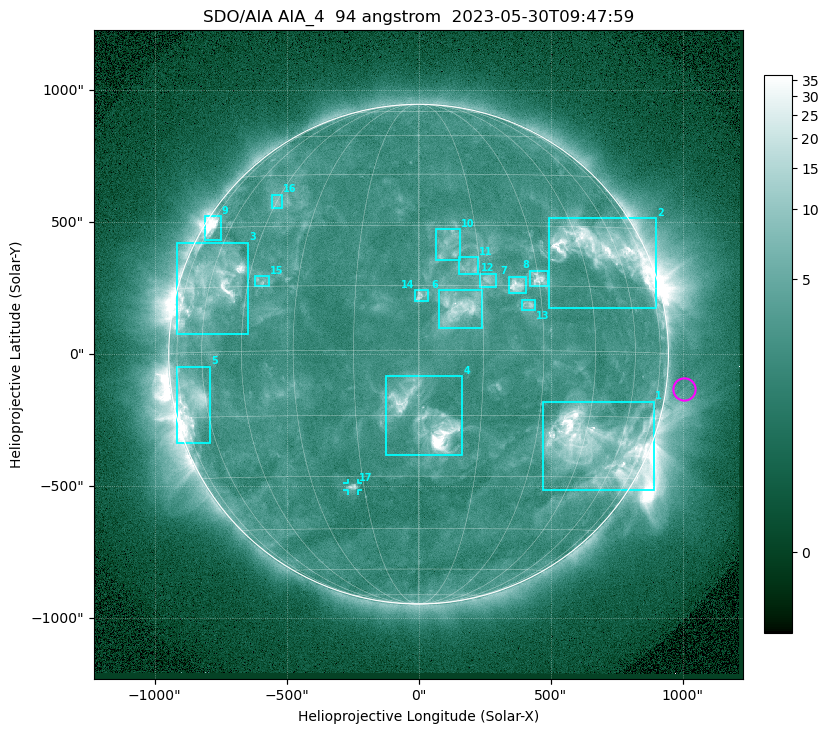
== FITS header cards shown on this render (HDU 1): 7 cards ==
TELESCOP= 'SDO/AIA '           / For AIA: SDO/AIA
INSTRUME= 'AIA_4   '           / For AIA: AIA_ATA1, AIA_ATA2, AIA_ATA3 or AIA_AT
WAVELNTH=                   94 / [angstrom] Wavelength
WAVEUNIT= 'angstrom'           / Wavelength unit: angstrom
DATE-OBS= '2023-05-30T09:47:59.122' / [ISO] Date when observation started; ISO 8
CTYPE1  = 'HPLN-TAN'           / CTYPE1: HPLN
CTYPE2  = 'HPLT-TAN'           / CTYPE2: HPLT

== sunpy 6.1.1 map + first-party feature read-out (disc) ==
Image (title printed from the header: SDO/AIA AIA_4  94 angstrom  2023-05-30T09:47:59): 1024 x 1024 px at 2.4 arcsec/px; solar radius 947 arcsec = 394 px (full disc in frame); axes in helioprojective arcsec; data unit not stated in the header (colour bar unlabelled)
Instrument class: DISC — disc imager (sunpy class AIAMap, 94 A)
Bright regions (active regions / flare kernels): reference = the median radial profile (limb darkening/brightening removed); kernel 9 px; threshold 5 sigma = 3.87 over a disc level ~2.55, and >= 1.15x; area >= 12 px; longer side >= 9 px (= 22 arcsec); searched inside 0.97 R_sun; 17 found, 17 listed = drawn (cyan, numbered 1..; 1 of them under ~33 arcsec drawn as corner ticks so the feature stays visible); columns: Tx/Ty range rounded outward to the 5 arcsec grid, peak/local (2 s.f.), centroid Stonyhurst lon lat
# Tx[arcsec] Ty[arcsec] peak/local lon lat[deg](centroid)
1 470..895 -515..-180 20 +49 -22
2 495..900 175..515 20 +53 +24
3 -915..-645 75..425 11 -59 +15
4 -125..165 -385..-85 24 +2 -16
5 -920..-790 -335..-45 7.5 -67 -11
6 80..240 95..245 6.4 +9 +10
7 340..410 230..295 7.9 +24 +15
8 420..495 255..320 7.7 +30 +17
9 -810..-745 430..525 14 -70 +30
10 65..155 355..475 3.8 +8 +25
11 150..225 305..370 3.7 +13 +19
12 230..295 255..305 4.6 +17 +16
13 390..445 165..205 4.6 +26 +10
14 -15..35 200..245 4.4 +1 +13
15 -625..-565 255..295 3.6 -41 +16
16 -555..-515 555..605 3.3 -45 +37
17 -270..-230 -515..-490 4.8 -18 -33
Off-limb structures (1.02-1.3 R_sun): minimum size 162 px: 2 found; the strongest spans PA ~225..305 deg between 1.02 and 1.3 R_sun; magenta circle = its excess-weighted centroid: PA ~265 deg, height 1.07 R_sun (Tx ~1005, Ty ~-130 arcsec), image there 1.6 x the reference